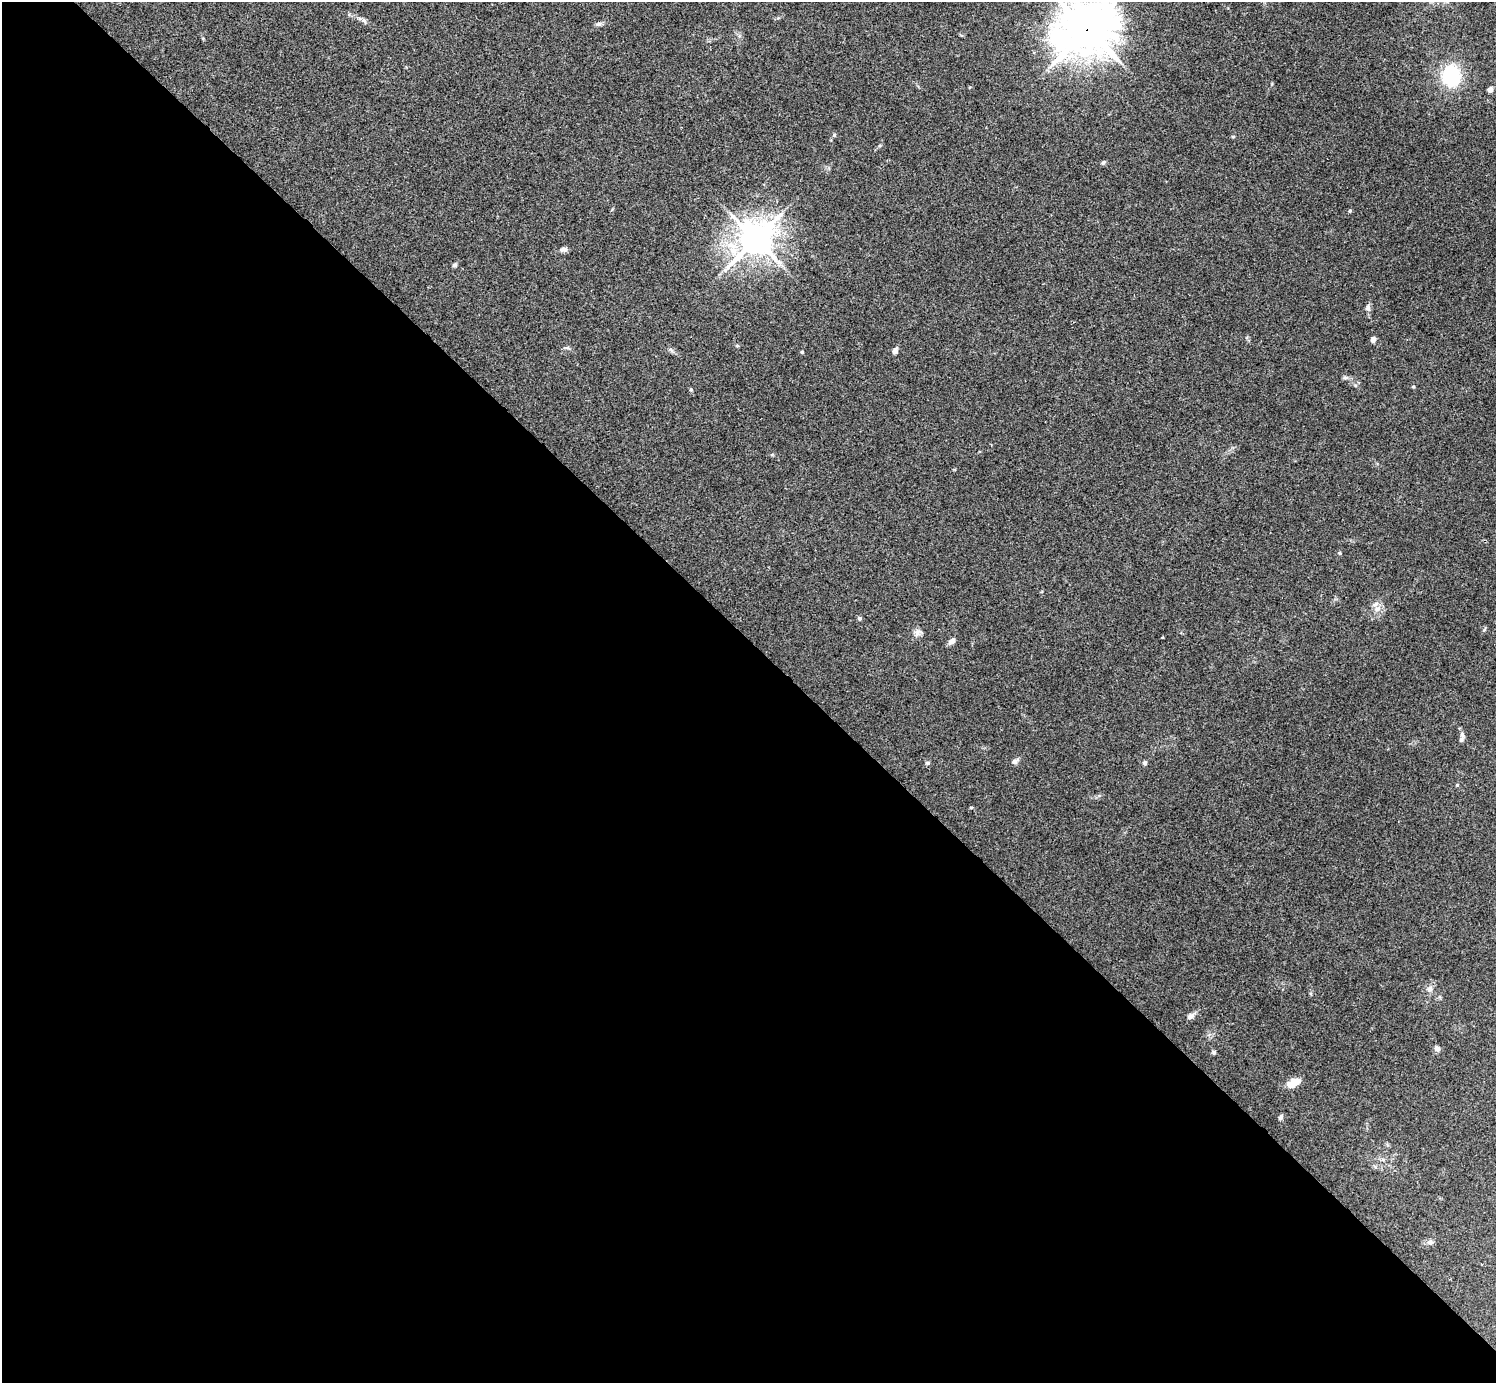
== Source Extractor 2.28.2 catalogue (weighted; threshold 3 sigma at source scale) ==
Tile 9 of 4 x 4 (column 1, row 3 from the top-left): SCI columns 4-1497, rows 1540-2920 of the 5984 x 5984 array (HDU 1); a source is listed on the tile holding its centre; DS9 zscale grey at full resolution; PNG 1498 x 1385 px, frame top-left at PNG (2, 2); no overlay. Shown black and unused: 54% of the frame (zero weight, under 3 of 4 exposures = <1% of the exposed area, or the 3 px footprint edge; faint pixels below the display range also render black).
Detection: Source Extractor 2.28.2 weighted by HDU 2 'WHT'; one run over the whole footprint, this tile lists its part. Background 0.0342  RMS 0.0047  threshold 0.0212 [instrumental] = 3 sigma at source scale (4.5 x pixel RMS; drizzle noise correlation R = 1.50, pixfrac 1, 0.05/0.05 arcsec/px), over >= 5 px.
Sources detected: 35; all 35 listed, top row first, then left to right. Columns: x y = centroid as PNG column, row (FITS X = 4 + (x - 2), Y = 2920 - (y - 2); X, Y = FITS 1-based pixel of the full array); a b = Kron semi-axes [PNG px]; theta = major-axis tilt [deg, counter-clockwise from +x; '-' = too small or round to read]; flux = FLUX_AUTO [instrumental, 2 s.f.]
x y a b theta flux
364 20 9 4 -54 1
599 24 8 6 18 1.1
1087 29 20 16 26 1600
1451 76 19 16 89 30
1490 89 4 4 - 3.9
1233 137 5 3 - 0.48
1103 162 7 5 65 0.73
1350 211 5 4 - 0.58
755 239 12 10 46 850
564 249 9 6 1 1.5
454 265 6 5 - 0.88
1368 308 9 7 -85 1.5
1373 340 6 5 - 1.6
895 351 7 6 - 1.6
802 352 4 3 - 0.51
1345 378 9 4 0 0.99
1413 387 5 3 - 0.44
691 390 5 4 - 0.53
1340 553 5 4 - 0.62
1377 609 10 6 10 2.3
859 618 5 5 - 0.98
1485 629 6 3 69 0.57
917 633 11 7 -89 2
952 641 8 6 39 2.1
1461 740 8 6 55 1.1
1015 761 7 6 - 1.8
927 763 6 4 -3 0.76
1145 763 5 4 - 1.3
1429 989 8 7 - 1.8
1190 1016 10 6 34 1.9
1437 1048 8 7 - 1.3
1214 1052 6 5 - 0.73
1294 1083 15 8 29 6.6
1280 1117 6 5 - 1.2
1430 1242 10 6 -7 1.5
Overlapping masked pixels (flux is a lower limit): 1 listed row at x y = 1087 29
Isophote crosses this tile's border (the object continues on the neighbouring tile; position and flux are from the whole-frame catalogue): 1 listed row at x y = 1087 29
Unlisted compact peaks at least as high as the median listed source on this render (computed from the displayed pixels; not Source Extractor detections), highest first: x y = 834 135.